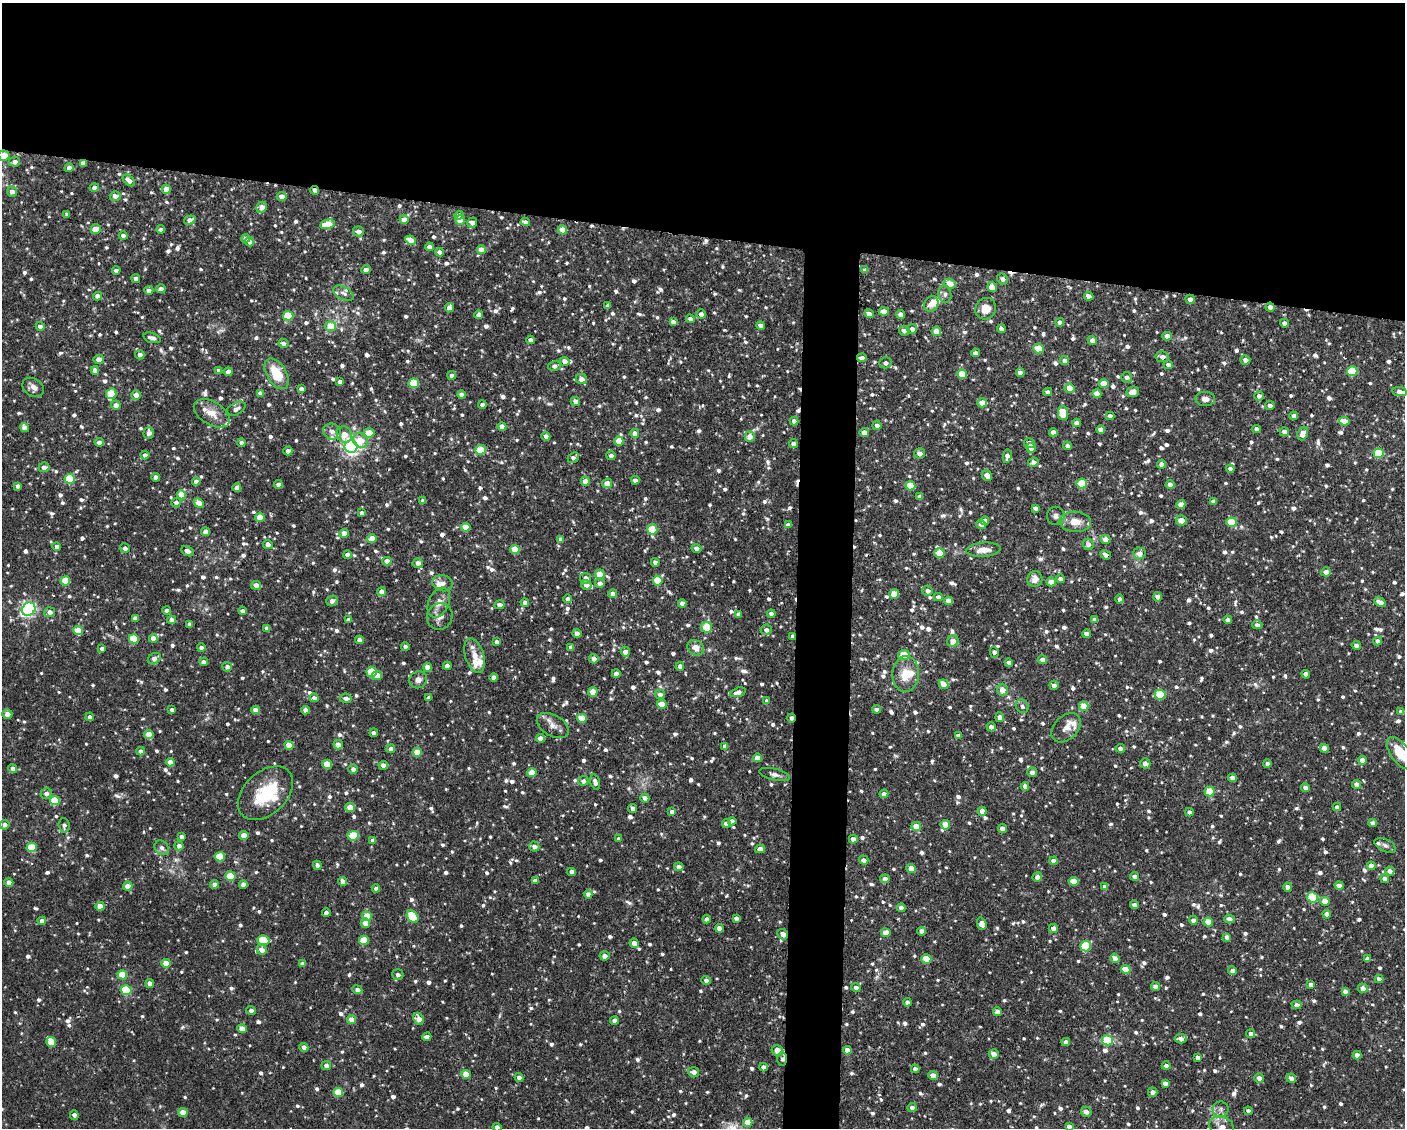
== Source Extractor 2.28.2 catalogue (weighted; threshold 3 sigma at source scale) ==
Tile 2 of 3 x 4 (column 2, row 1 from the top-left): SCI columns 1508-2910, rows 3381-4506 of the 4527 x 4506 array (HDU 1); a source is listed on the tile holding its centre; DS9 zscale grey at full resolution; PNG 1407 x 1130 px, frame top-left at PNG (2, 3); each listed source drawn as its Kron ellipse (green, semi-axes under 4 px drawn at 4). Shown black and unused: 24% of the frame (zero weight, under 2 of 3 exposures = <1% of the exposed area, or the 3 px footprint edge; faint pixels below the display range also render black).
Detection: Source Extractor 2.28.2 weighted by HDU 2 'WHT'; one run over the whole footprint, this tile lists its part. Background 0.0461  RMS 0.0033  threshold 0.0147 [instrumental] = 3 sigma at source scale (4.5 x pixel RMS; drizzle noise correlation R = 1.50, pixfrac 1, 0.05/0.05 arcsec/px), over >= 5 px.
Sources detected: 1338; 1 too faint to see at this stretch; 7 cosmic-ray / hot-pixel residue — neither listed nor drawn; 20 inside a brighter listed object's ellipse — not listed separately; of the other 1310, all 500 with FLUX_AUTO >= 1.24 (the completeness limit of this list) listed and drawn (810 fainter detections not listed), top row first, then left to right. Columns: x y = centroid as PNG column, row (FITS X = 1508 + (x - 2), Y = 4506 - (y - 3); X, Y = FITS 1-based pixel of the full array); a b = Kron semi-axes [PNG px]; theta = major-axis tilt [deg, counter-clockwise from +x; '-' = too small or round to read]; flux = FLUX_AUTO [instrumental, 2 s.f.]
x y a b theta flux
4 156 5 5 - 8.1
15 162 5 5 - 2
83 163 4 4 - 1.6
69 168 4 4 - 1.9
129 180 7 4 -41 2.2
94 187 4 4 - 1.6
166 189 4 4 - 4.3
315 190 4 3 - 1.7
12 192 5 5 - 2
115 196 5 5 - 1.9
282 196 5 4 - 3
261 207 6 5 - 3.4
67 214 4 4 - 1.3
459 215 4 4 - 2.3
404 219 4 4 - 3.2
190 220 6 4 18 2.1
460 220 5 5 - 4
525 222 5 4 - 1.8
472 223 5 4 - 2.2
327 224 8 4 11 8.1
96 229 5 5 - 6.1
161 229 4 4 - 1.6
562 230 4 4 - 5.1
359 231 5 5 - 1.8
123 236 4 4 - 1.5
245 239 4 4 - 1.8
411 240 5 4 - 3.8
249 242 5 4 - 1.7
429 247 4 4 - 1.8
481 250 4 4 - 3.7
439 252 4 4 - 1.9
366 269 5 4 - 2.1
865 270 4 4 - 1.7
116 271 4 4 - 1.5
136 279 4 4 - 1.7
1002 279 6 5 - 1.6
950 284 6 5 - 5.4
992 287 5 4 - 4.9
161 289 5 4 - 1.9
149 290 4 4 - 1.6
343 293 11 6 -29 1.3
945 294 9 6 -82 1.3
97 296 4 4 - 2
1089 296 4 4 - 3.3
1190 299 4 4 - 1.7
931 304 8 7 - 3.2
608 306 4 4 - 1.8
1270 307 5 4 - 1.8
449 308 4 4 - 2.8
986 309 11 10 - 4.6
884 312 5 4 - 3.6
701 314 5 4 - 2.1
869 314 5 4 - 1.8
900 314 4 4 - 2.5
478 315 4 4 - 1.8
288 316 5 4 - 14
690 319 4 4 - 1.8
673 322 4 4 - 1.6
1060 322 4 4 - 1.6
1285 323 4 4 - 1.7
761 325 4 4 - 1.7
40 326 4 4 - 1.8
331 326 5 5 - 9
912 329 5 4 - 1.8
1001 329 4 4 - 1.8
904 331 5 5 - 1.9
936 331 5 4 - 4.1
1167 336 4 4 - 2.7
152 338 9 5 -17 1.3
530 340 4 4 - 2.1
1092 340 5 4 - 1.9
283 343 5 4 - 1.4
1038 349 5 4 - 11
976 353 4 4 - 1.5
140 355 5 4 - 1.8
1162 357 6 5 - 1.8
862 358 5 4 - 2
99 359 5 4 - 2.7
1245 360 5 4 - 2
564 361 5 4 - 2.2
1065 361 4 4 - 2.2
885 363 6 5 - 1.6
1168 365 5 4 - 1.9
555 366 7 4 13 1.8
95 370 4 4 - 2.1
219 370 4 4 - 1.7
1352 371 5 5 - 16
228 372 4 4 - 1.8
1020 373 4 4 - 2.6
277 374 17 9 -60 10
962 374 5 4 - 8.5
452 375 4 4 - 1.5
1127 377 5 5 - 1.4
581 379 6 5 - 2.1
340 382 4 4 - 1.5
414 383 5 5 - 14
1104 383 5 4 - 5.7
33 387 11 8 -34 2.4
1069 388 5 4 - 4.6
301 389 4 4 - 1.5
1048 392 4 4 - 1.6
1132 392 6 5 - 1.7
1400 392 7 4 -9 2.3
260 393 4 4 - 1.7
111 394 5 5 - 12
1097 394 4 4 - 3.3
136 395 5 4 - 2.4
462 395 4 4 - 2.5
1259 396 5 4 - 1.7
1205 399 10 7 -1 2.2
575 401 5 4 - 1.7
982 403 5 4 - 5.5
116 405 5 4 - 2.2
482 405 4 4 - 1.8
1270 406 5 4 - 1.6
236 409 10 6 29 1.7
212 413 20 11 -31 4.7
1063 413 7 5 -88 8.9
1110 416 4 4 - 1.9
1294 416 4 4 - 1.9
794 421 4 4 - 1.8
1344 421 5 4 - 4.3
1076 423 4 4 - 1.7
877 425 4 4 - 1.7
502 426 4 4 - 2.9
25 428 5 4 - 2.5
1257 429 4 4 - 1.6
1101 430 4 4 - 2.9
332 432 9 8 - 1.9
864 432 4 4 - 2.8
1053 432 4 4 - 1.9
1284 432 5 4 - 1.8
149 433 6 5 - 2
369 433 5 5 - 8.8
635 433 4 4 - 3.1
1303 433 7 5 71 3.4
344 434 8 7 - 4.6
546 436 4 4 - 2.2
750 436 5 5 - 3.8
360 440 8 7 - 4.9
619 441 4 4 - 5.5
99 442 4 4 - 1.8
241 443 4 4 - 1.6
793 443 4 4 - 1.8
1029 443 5 4 - 2
1067 446 4 4 - 1.3
351 447 6 6 - 130
1031 448 5 4 - 3.5
480 450 5 5 - 10
288 451 4 4 - 1.9
920 453 5 5 - 2.1
1379 453 5 5 - 16
145 455 4 4 - 1.6
611 455 5 4 - 1.6
1007 456 7 4 81 2
573 458 6 4 40 1.5
1033 462 5 4 - 2.1
1162 464 4 4 - 2.4
44 467 5 5 - 1.6
1230 469 4 4 - 2
987 475 6 5 - 2.8
156 477 4 4 - 1.7
70 479 5 5 - 14
635 480 4 4 - 1.6
196 481 4 4 - 1.8
585 481 4 4 - 3
607 483 5 5 - 3.7
278 484 4 4 - 1.9
1082 484 5 5 - 14
1170 485 4 4 - 2.3
18 486 4 4 - 1.6
910 486 5 4 - 9.2
237 488 4 4 - 2
181 495 5 4 - 6.5
920 497 4 4 - 1.8
423 501 4 4 - 1.6
1213 501 4 4 - 1.5
176 503 4 4 - 1.7
199 503 5 4 - 4.5
1181 504 5 4 - 2.5
1035 508 4 4 - 1.3
362 513 4 4 - 1.6
1056 516 9 9 - 1.4
260 517 5 4 - 4.7
1181 520 5 5 - 3
985 521 4 4 - 2.2
1075 522 16 10 -4 4.3
1232 522 5 4 - 9.9
981 524 5 4 - 2
788 525 4 4 - 1.8
466 527 5 4 - 6.3
652 529 5 5 - 17
206 532 4 4 - 2.5
344 533 5 4 - 3.5
372 539 5 4 - 6.3
561 539 4 4 - 1.7
1106 539 4 4 - 2.6
1088 544 6 5 - 1.7
268 545 5 4 - 2
57 547 4 4 - 1.4
125 548 5 5 - 1.3
696 548 5 4 - 1.8
515 549 5 4 - 8.7
984 550 17 7 4 3.5
187 551 7 4 -28 1.7
939 553 5 4 - 9.6
1139 553 6 6 - 2.5
347 555 4 4 - 1.7
1106 555 5 4 - 1.3
387 561 4 4 - 3.7
655 562 4 4 - 2.1
418 563 5 5 - 2.2
1326 572 5 4 - 2.1
600 574 5 4 - 7.8
585 578 5 5 - 2
1035 579 8 7 - 2.7
1060 579 4 4 - 1.9
65 581 5 4 - 9.9
658 581 5 5 - 12
1051 582 5 4 - 3
443 583 10 8 -14 2.5
600 583 5 4 - 1.7
256 585 5 4 - 2.6
586 585 5 4 - 2.1
928 591 5 5 - 1.4
381 592 4 4 - 2.4
613 594 4 4 - 2.4
894 594 5 4 - 6.6
938 597 4 4 - 2
1158 597 5 4 - 1.9
568 599 4 4 - 1.7
1119 599 5 4 - 1.3
332 601 6 5 - 2
949 601 4 4 - 4.1
525 602 4 4 - 1.8
1380 602 6 4 -29 3
439 603 16 10 66 3.4
682 603 4 4 - 2.2
499 605 5 4 - 1.7
29 609 7 6 - 88
167 611 4 4 - 1.6
242 611 4 4 - 1.6
50 612 5 5 - 1.8
739 614 4 4 - 1.6
771 614 4 4 - 1.7
440 616 13 12 - 3.4
135 618 4 4 - 1.8
171 620 4 4 - 1.8
349 620 4 4 - 1.7
1094 620 4 4 - 1.7
1228 620 4 4 - 1.7
190 624 4 4 - 1.6
1257 625 5 4 - 1.4
707 627 5 5 - 12
267 628 4 4 - 1.8
766 630 5 5 - 1.7
78 631 5 4 - 7.3
577 634 4 4 - 2.6
1086 634 4 4 - 1.8
793 636 4 3 - 1.6
153 638 4 4 - 3
134 639 5 5 - 13
359 640 4 4 - 1.9
953 641 6 5 - 2.8
1378 641 4 4 - 2.1
497 642 4 4 - 1.6
1356 645 4 4 - 1.5
405 646 4 4 - 1.5
571 647 4 4 - 1.9
102 648 4 4 - 1.3
201 648 4 4 - 1.5
696 648 9 7 -31 2.9
625 652 5 4 - 2.7
994 652 5 4 - 1.7
904 655 6 5 - 8.7
474 656 18 9 -73 3.5
154 659 7 5 34 2
594 659 5 4 - 2
1043 660 4 4 - 2.3
204 662 4 4 - 2.1
1009 663 4 4 - 1.8
447 666 4 4 - 2
680 666 4 4 - 1.8
227 667 5 5 - 1.8
428 667 4 4 - 4.4
372 672 5 5 - 12
616 673 4 4 - 2.3
906 674 18 13 87 6.1
1306 674 4 4 - 2.6
377 675 5 4 - 3.5
494 677 4 4 - 2.1
418 680 9 8 - 1.9
944 684 5 4 - 4.1
1054 685 5 4 - 1.9
1002 690 6 5 - 3.3
593 692 4 4 - 6.5
738 692 8 4 17 2.2
660 694 5 5 - 1.8
1160 694 5 5 - 15
314 698 4 4 - 1.8
346 698 6 4 -7 1.9
429 698 4 4 - 1.5
767 701 4 4 - 1.5
662 704 5 4 - 6.5
1022 706 7 6 - 1.3
1084 706 5 4 - 7.9
877 709 4 4 - 1.6
172 710 4 4 - 1.7
255 710 4 4 - 2.9
306 710 4 4 - 2
1401 712 4 4 - 1.7
7 714 5 5 - 2.2
90 717 4 4 - 1.2
1000 717 5 4 - 2.2
582 718 5 4 - 9.5
791 718 4 3 - 3.1
553 726 17 10 -30 2.8
991 727 4 4 - 1.7
1066 728 17 11 46 2.9
374 733 4 4 - 1.6
149 735 5 4 - 4.4
958 736 4 4 - 1.7
540 738 4 4 - 3.6
289 745 4 4 - 5.5
338 745 5 4 - 2.2
725 746 4 4 - 1.5
1120 748 4 4 - 1.8
1324 748 4 4 - 3.5
391 749 4 4 - 1.9
141 751 4 4 - 1.7
417 752 5 4 - 6.4
1400 753 19 9 -54 9.2
757 758 4 4 - 4.1
1362 760 4 4 - 2.6
170 762 4 4 - 2.9
1145 763 5 5 - 1.9
327 764 5 4 - 9
1267 764 4 4 - 1.8
383 765 5 4 - 2
13 768 4 4 - 1.9
353 769 5 4 - 1.8
1032 772 5 5 - 1.9
532 773 4 4 - 6.8
774 775 16 5 -14 1.6
1233 778 4 4 - 1.9
583 781 5 5 - 1.3
595 782 8 4 -73 2.1
1357 784 4 4 - 2.6
1025 786 4 4 - 1.7
1305 788 4 4 - 2.3
1210 792 5 5 - 8.4
265 793 32 21 43 17
46 794 6 5 - 1.6
884 794 4 4 - 1.9
645 798 4 4 - 2.5
55 800 5 5 - 14
350 807 5 4 - 6
1337 807 4 4 - 1.3
632 808 4 4 - 1.9
982 811 4 4 - 2.6
672 812 4 4 - 1.9
1189 812 4 4 - 1.6
732 821 4 4 - 1.7
726 823 4 4 - 2
1373 823 4 4 - 1.9
5 825 5 5 - 1.6
64 825 7 5 -86 1.4
945 825 5 4 - 6.4
916 827 5 4 - 6
1002 829 4 4 - 2.6
244 836 4 4 - 5.3
353 836 5 5 - 16
182 837 4 4 - 1.4
619 839 4 4 - 1.5
853 839 4 4 - 2.3
373 840 4 4 - 1.8
1385 845 11 6 -26 1.3
179 846 4 4 - 1.7
534 846 5 5 - 2
32 847 5 4 - 12
162 848 8 6 -52 1.5
760 849 5 4 - 2.4
220 857 5 5 - 12
864 860 4 4 - 1.9
1053 861 4 4 - 1.9
317 865 4 4 - 1.3
1371 866 4 4 - 2.6
679 867 5 4 - 2.1
911 869 5 4 - 5.7
1390 871 5 4 - 1.8
572 872 4 4 - 1.9
230 876 5 4 - 11
1135 876 4 4 - 1.7
1037 877 5 4 - 1.9
885 879 4 4 - 2
1385 879 4 4 - 1.9
535 880 4 3 - 1.5
343 881 4 4 - 2.5
1073 881 5 4 - 5.9
9 882 4 4 - 2.5
214 884 4 4 - 1.8
243 884 4 4 - 2.5
1339 885 4 4 - 1.9
128 886 5 4 - 3.2
1105 887 4 4 - 1.3
1288 887 5 4 - 1.9
376 888 4 4 - 1.4
588 894 4 4 - 1.8
1312 897 5 5 - 14
1325 901 5 4 - 4.9
1134 905 4 4 - 1.9
100 906 4 4 - 4.5
901 908 4 4 - 1.8
326 913 4 4 - 1.8
1327 914 4 4 - 2.4
367 916 5 4 - 7.5
413 917 7 5 -50 17
736 918 4 4 - 1.7
707 919 4 4 - 1.7
1229 919 5 4 - 1.9
1193 920 4 4 - 1.8
42 921 4 4 - 2.2
1208 922 5 4 - 7.8
365 923 5 4 - 3.9
982 924 6 4 -71 2.9
719 928 4 4 - 3
1053 929 4 4 - 1.6
922 931 4 4 - 1.8
886 933 4 4 - 4.5
783 934 5 5 - 2.3
1227 937 4 4 - 2.2
263 940 6 4 -6 12
364 940 5 4 - 9.9
634 943 5 4 - 3
1085 946 5 5 - 20
262 950 5 5 - 2.4
604 956 5 4 - 1.8
1115 958 5 4 - 2
926 959 5 4 - 6.8
1367 959 4 4 - 2.2
166 963 4 4 - 4
302 964 4 4 - 2.3
1126 969 5 4 - 6.8
1233 971 4 4 - 2.1
122 975 5 4 - 9.4
398 975 5 5 - 1.3
1379 979 4 4 - 1.7
706 980 5 4 - 1.3
150 983 4 4 - 2.3
1311 984 4 4 - 1.7
1155 986 4 4 - 1.9
856 987 4 4 - 1.6
1363 988 5 4 - 2.3
126 990 5 5 - 18
357 990 5 4 - 1.8
1345 991 4 4 - 1.6
907 1002 4 4 - 1.3
1297 1005 5 4 - 2
251 1010 5 4 - 1.3
997 1012 4 4 - 1.9
418 1019 6 5 - 3.1
352 1020 4 4 - 3.4
614 1021 4 4 - 2.1
242 1029 4 4 - 3.6
1251 1034 4 4 - 1.7
427 1037 4 4 - 2
1181 1039 6 4 6 1.9
1107 1040 5 5 - 12
51 1042 5 4 - 7.3
1066 1042 4 4 - 1.9
304 1047 4 4 - 1.9
777 1050 6 5 - 4.3
847 1050 4 4 - 3.6
994 1054 5 4 - 2.6
1357 1055 4 4 - 2.3
1198 1058 4 4 - 1.5
782 1059 7 5 -89 1.4
326 1066 5 4 - 1.8
1166 1066 4 4 - 1.7
763 1067 4 4 - 2
915 1069 4 4 - 1.7
694 1072 5 5 - 2
466 1074 5 4 - 5.4
933 1076 5 4 - 3.7
519 1078 4 4 - 1.8
1259 1078 5 4 - 2.1
1291 1078 5 4 - 1.7
1165 1083 4 4 - 1.8
338 1092 5 4 - 11
1153 1092 5 4 - 1.8
912 1107 4 4 - 1.4
1221 1109 8 8 - 1.3
1248 1111 4 4 - 1.4
183 1112 5 4 - 4.7
1086 1112 5 5 - 2.3
74 1115 5 4 - 1.7
748 1122 5 4 - 5.3
1069 1126 4 4 - 1.7
497 1127 4 4 - 2.3
1222 1127 13 10 -29 3.9
Overlapping masked pixels (flux is a lower limit): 10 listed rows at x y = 83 163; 315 190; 282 196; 1270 307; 696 548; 1106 555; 793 636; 791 718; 783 934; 782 1059
Isophote crosses this tile's border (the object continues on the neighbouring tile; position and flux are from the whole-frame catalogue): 6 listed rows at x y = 4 156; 1400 392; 1400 753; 1069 1126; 497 1127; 1222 1127